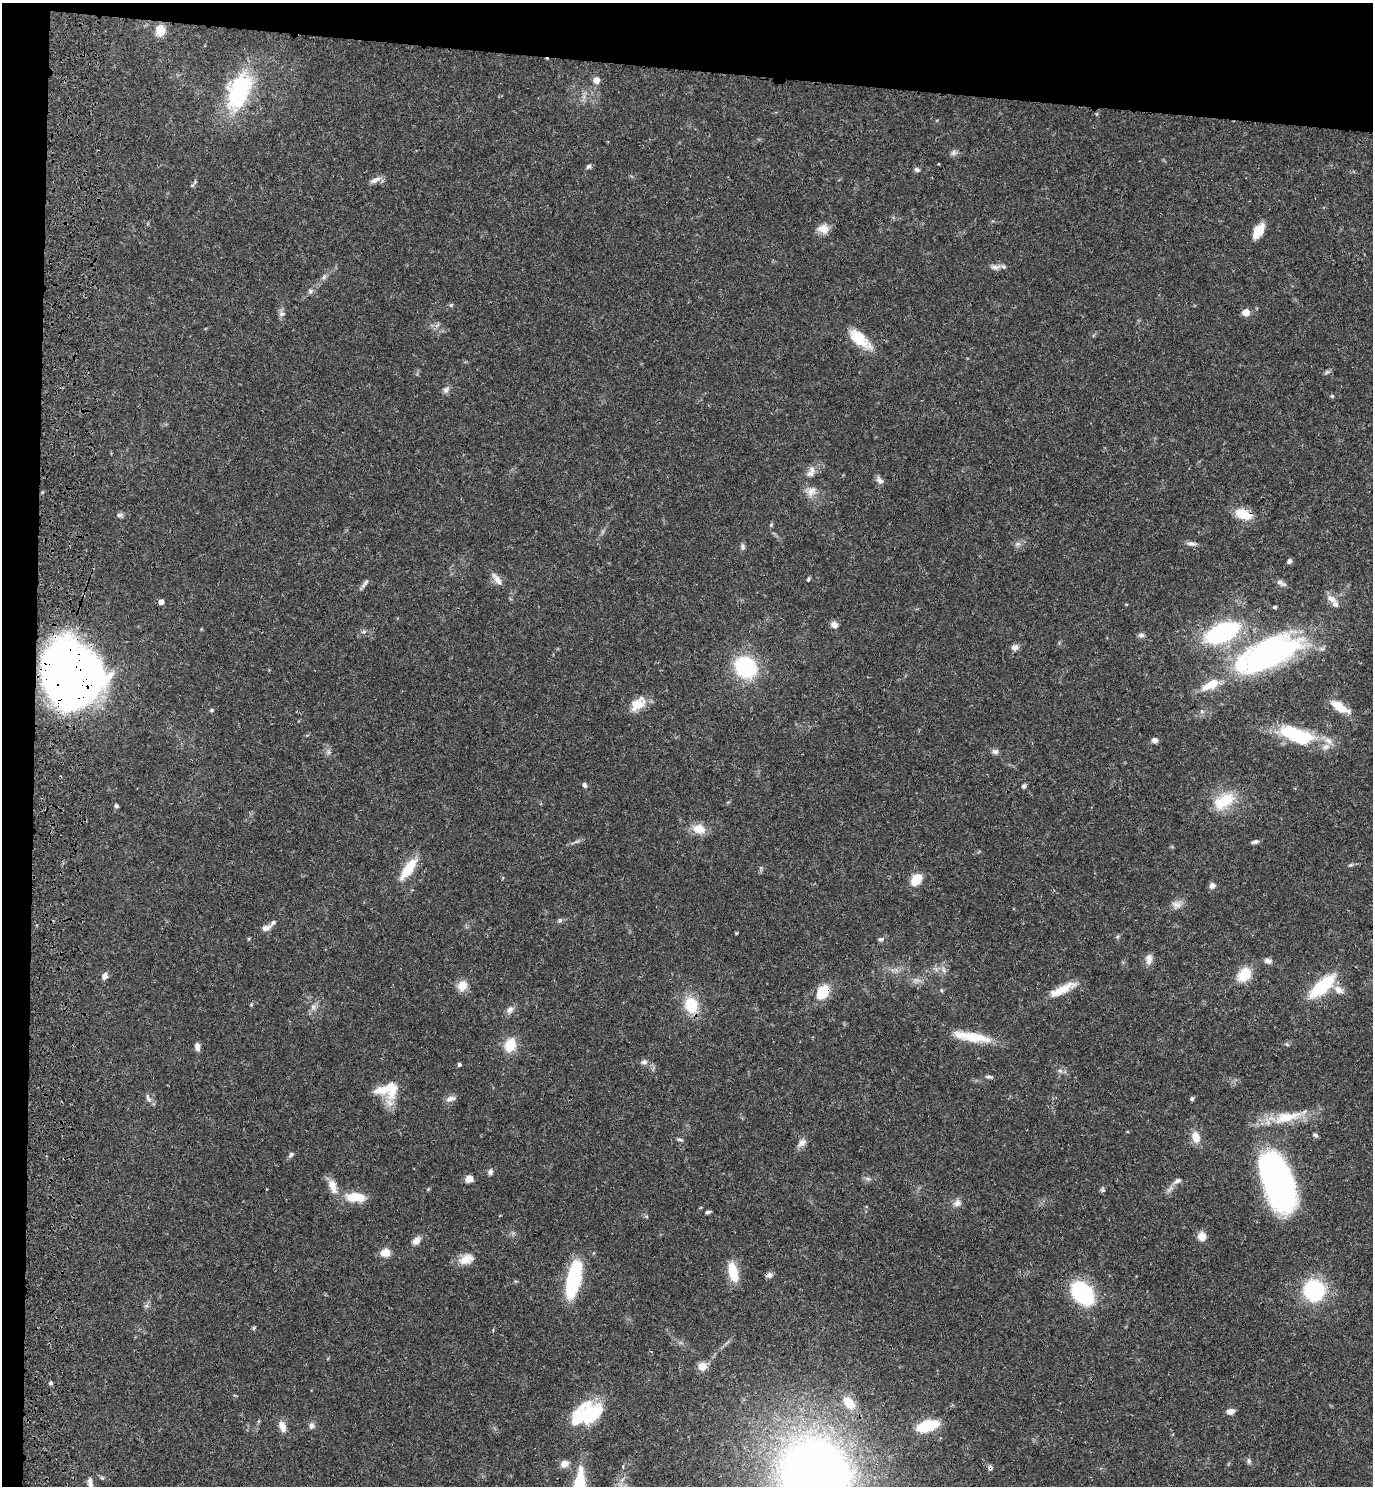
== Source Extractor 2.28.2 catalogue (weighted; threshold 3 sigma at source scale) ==
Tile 1 of 3 x 3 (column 1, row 1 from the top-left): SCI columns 268-1638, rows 2986-4469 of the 4601 x 4479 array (HDU 1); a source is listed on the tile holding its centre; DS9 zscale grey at full resolution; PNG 1375 x 1488 px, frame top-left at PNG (2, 3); no overlay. Shown black and unused: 7% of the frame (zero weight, under 3 of 4 exposures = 6% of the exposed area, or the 3 px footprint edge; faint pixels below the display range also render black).
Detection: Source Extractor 2.28.2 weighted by HDU 2 'WHT'; one run over the whole footprint, this tile lists its part. Background 0.0595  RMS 0.0031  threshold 0.014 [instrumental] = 3 sigma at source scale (4.5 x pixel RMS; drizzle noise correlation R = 1.50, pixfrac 1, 0.05/0.05 arcsec/px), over >= 5 px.
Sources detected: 139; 2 inside a brighter object's white glare — not listed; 7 inside a brighter listed object's ellipse — not listed separately; the other 130 listed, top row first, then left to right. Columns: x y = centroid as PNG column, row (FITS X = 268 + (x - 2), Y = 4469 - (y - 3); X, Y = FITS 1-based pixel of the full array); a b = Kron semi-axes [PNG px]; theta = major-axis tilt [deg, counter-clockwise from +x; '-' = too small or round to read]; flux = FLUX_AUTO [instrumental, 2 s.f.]
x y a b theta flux
160 30 12 11 - 3.7
596 80 7 7 - 2.1
239 92 42 21 70 32
953 153 7 4 -17 0.74
939 164 3 2 - 0.23
589 166 7 5 31 0.68
917 170 7 5 -19 0.79
375 180 16 6 25 1.7
195 182 6 5 - 0.5
823 229 14 10 -20 3
1258 231 19 9 57 4.5
995 267 15 6 3 1.6
324 277 8 5 38 0.79
311 291 6 6 - 0.66
451 305 5 4 - 0.43
1246 312 5 5 - 6.9
282 314 9 5 -7 0.84
859 339 31 13 -40 8.1
1327 372 7 4 33 0.57
446 390 8 7 - 1.1
1332 396 5 5 - 0.39
810 474 11 8 11 1.7
880 481 11 7 -22 1.2
811 491 15 10 39 2.6
1243 514 20 11 -19 6.4
119 515 8 6 1 0.76
771 525 5 5 - 0.38
1017 544 8 5 11 0.87
1191 544 12 6 -9 1.3
743 547 8 6 -75 0.75
1289 561 6 5 - 0.77
808 579 6 4 69 0.41
498 580 15 7 -53 2.1
1280 582 12 7 -39 1.2
365 584 15 4 51 1.1
1331 599 13 8 -27 2.1
161 602 4 4 - 2.1
1275 607 4 4 - 0.46
834 625 8 6 -34 1.7
1222 632 21 11 24 53
1141 635 8 6 10 0.91
1014 647 10 7 14 1.3
1269 654 75 28 23 80
746 667 22 18 -36 24
72 674 43 35 79 310
637 705 21 13 34 4.9
1340 707 26 10 -31 5.1
212 710 6 4 15 0.48
1202 711 6 5 - 0.57
1296 735 45 17 -18 20
1154 740 6 5 - 1.6
995 751 9 7 -17 0.99
585 785 7 5 -63 0.77
1024 786 6 5 - 0.65
1224 801 24 13 29 11
116 806 5 4 - 0.76
699 829 14 11 -22 4.5
1255 842 8 5 12 0.86
1351 865 8 4 9 0.53
409 868 23 8 53 9.1
916 880 10 7 51 7.4
1212 886 7 7 - 1.2
1177 905 13 8 -14 1.8
560 921 7 6 - 0.6
266 928 12 6 20 1.7
880 939 6 6 - 0.7
1149 959 14 9 85 1.9
1268 961 10 7 -11 1.2
944 970 9 4 -71 0.75
1244 974 8 7 - 13
105 976 9 7 76 1.2
462 986 13 11 60 3.3
1322 986 33 12 41 16
1062 989 37 9 26 5.6
941 990 6 3 -71 0.36
1339 990 14 9 -32 2.3
823 992 21 14 57 6.7
691 1005 19 15 -74 9.2
313 1007 7 7 - 1
510 1009 12 7 57 1.5
972 1037 48 10 -10 9.2
510 1045 16 13 70 5.9
197 1047 10 6 -81 1.5
644 1062 8 7 - 0.98
459 1064 4 4 - 0.59
1060 1071 7 4 -19 0.63
989 1077 12 4 -7 0.7
385 1089 30 11 15 6.5
148 1098 12 5 -67 1.1
451 1098 14 7 12 1.4
1192 1099 5 5 - 0.52
1287 1117 40 13 14 10
1315 1135 7 5 -18 0.55
1196 1137 14 10 -70 3.4
680 1140 9 3 -6 0.55
802 1143 14 8 45 1.7
291 1154 8 5 41 0.75
490 1172 9 6 86 0.93
469 1179 7 6 - 3.1
868 1179 7 4 -19 0.6
1277 1180 57 26 -70 110
1177 1181 11 6 26 1.1
333 1186 22 9 -68 3.3
1103 1190 6 6 - 0.57
355 1197 22 10 -2 7
957 1203 11 8 54 1.6
708 1212 7 4 7 0.6
1202 1236 9 9 - 2.6
416 1241 10 8 34 1.8
385 1253 10 8 16 3.5
466 1259 20 11 23 3.8
733 1272 21 9 -78 8.1
769 1275 8 7 - 1.1
574 1279 22 8 78 46
1314 1290 13 13 - 37
1082 1293 19 13 -48 40
702 1366 11 11 - 2.4
50 1383 5 4 - 0.49
849 1403 17 11 -47 5.8
1230 1411 8 6 9 1.8
590 1415 29 24 67 16
259 1421 6 4 70 0.35
311 1426 8 7 - 1
927 1426 17 8 16 15
282 1427 14 7 -69 2.6
1249 1461 8 5 -89 0.67
564 1464 10 8 26 2.1
990 1468 7 5 -75 0.7
815 1474 60 54 -50 270
90 1484 10 7 -81 1.5
Overlapping masked pixels (flux is a lower limit): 7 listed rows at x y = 1243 514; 1269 654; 72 674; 823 992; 972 1037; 1277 1180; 990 1468
Isophote crosses this tile's border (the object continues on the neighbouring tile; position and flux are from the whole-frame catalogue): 2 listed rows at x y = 815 1474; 90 1484